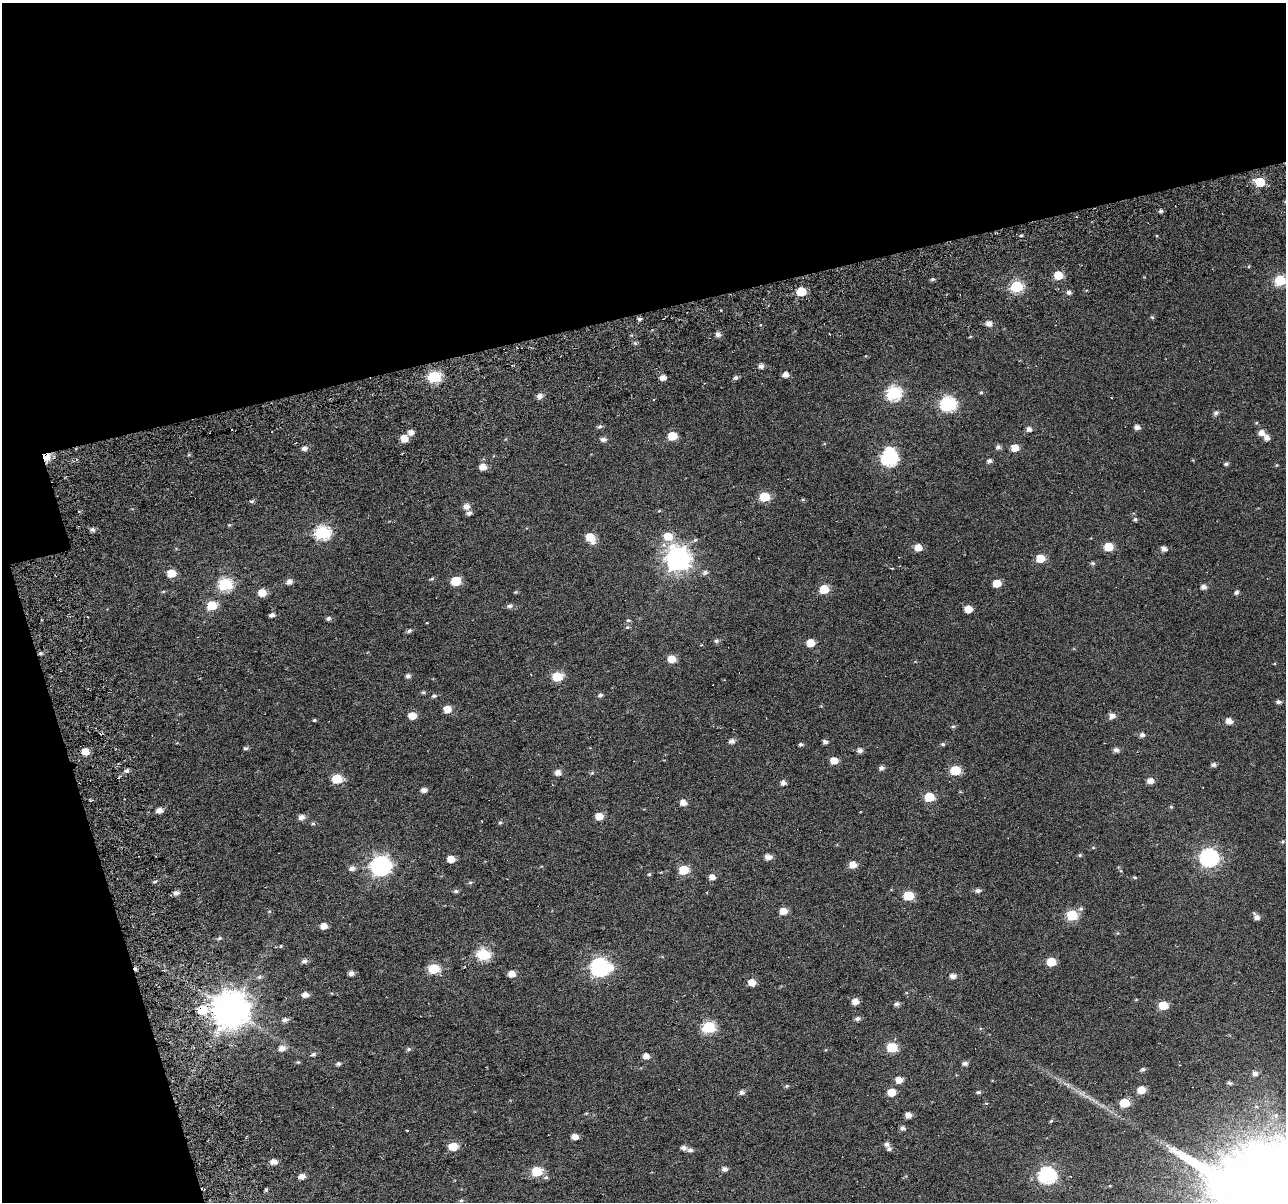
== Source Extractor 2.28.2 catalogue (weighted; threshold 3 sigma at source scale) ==
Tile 1 of 2 x 2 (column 1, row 1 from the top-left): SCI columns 104-1387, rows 1378-2577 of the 2787 x 2720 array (HDU 1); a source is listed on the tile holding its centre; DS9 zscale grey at full resolution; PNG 1288 x 1204 px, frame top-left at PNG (2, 3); no overlay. Shown black and unused: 31% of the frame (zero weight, under 5 of 10 exposures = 14% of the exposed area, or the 3 px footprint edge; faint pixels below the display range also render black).
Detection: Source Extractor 2.28.2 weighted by HDU 2 'WHT'; one run over the whole footprint, this tile lists its part. Background 0.0438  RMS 0.026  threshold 0.106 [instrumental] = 3 sigma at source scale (4.09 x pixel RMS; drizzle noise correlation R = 1.36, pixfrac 0.8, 0.0396/0.0396 arcsec/px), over >= 5 px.
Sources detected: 215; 2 inside a brighter object's white glare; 3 cosmic-ray / hot-pixel residue — not listed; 1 inside a brighter listed object's ellipse — not listed separately; the other 209 listed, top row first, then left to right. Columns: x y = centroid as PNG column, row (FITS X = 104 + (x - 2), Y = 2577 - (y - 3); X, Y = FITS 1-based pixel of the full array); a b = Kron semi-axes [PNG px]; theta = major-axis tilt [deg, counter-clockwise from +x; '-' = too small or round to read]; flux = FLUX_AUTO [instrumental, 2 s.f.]
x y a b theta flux
1260 182 6 5 - 87
1161 211 5 4 - 4.7
1021 236 5 3 - 2.7
1058 275 6 5 - 65
933 279 5 4 - 3.7
1280 280 6 6 - 170
1017 286 6 6 - 210
801 291 6 5 - 71
1069 292 5 4 - 8.1
1152 317 5 4 - 2.9
639 319 5 4 - 4.9
989 323 6 5 - 14
718 334 5 5 - 11
970 337 6 3 19 1.9
635 343 5 5 - 3.5
761 366 5 5 - 10
786 375 5 5 - 16
435 377 7 6 - 190
663 378 5 5 - 16
735 378 6 5 - 6.1
981 392 5 4 - 2.6
894 393 7 7 - 350
540 396 6 5 - 13
654 399 4 3 - 1.6
948 404 9 7 -29 410
1216 413 6 5 - 6.9
600 426 6 5 - 5
1137 427 5 4 - 12
1029 429 5 5 - 10
411 432 6 5 - 14
1261 433 6 6 - 15
672 436 6 5 - 67
404 438 6 6 - 32
1267 438 6 5 - 13
603 439 6 5 - 8.7
998 447 6 6 - 7
304 448 6 5 - 9.8
1015 448 6 5 - 29
45 456 5 4 - 220
890 458 7 7 - 480
989 461 6 5 - 6.9
1226 464 5 4 - 5
1277 465 5 3 - 2
483 467 6 5 - 21
765 497 6 5 - 100
803 499 5 3 - 2.3
252 501 6 4 1 4.1
466 506 6 6 - 14
659 511 5 3 - 2.1
469 513 6 5 - 7.9
1135 519 5 5 - 4.4
229 525 5 4 - 2.3
92 529 6 5 - 6.3
323 532 7 6 - 350
668 536 7 6 - 46
590 537 9 6 -51 51
1108 547 6 5 - 62
918 548 6 5 - 29
1164 549 5 4 - 13
678 558 9 8 - 1900
1040 558 6 5 - 54
1093 563 5 5 - 4
171 573 6 5 - 46
705 573 7 6 - 6.4
432 579 6 4 19 3.2
456 581 6 5 - 85
289 582 6 5 - 13
997 583 6 5 - 40
226 584 7 6 - 280
1204 587 5 4 - 12
824 589 6 5 - 73
516 592 5 4 - 2.4
1236 592 6 5 - 6.2
262 593 6 6 - 33
212 605 6 5 - 89
510 606 8 5 11 6.7
968 609 5 5 - 36
272 615 5 4 - 9.8
328 618 6 5 - 5
628 620 6 4 6 3.4
427 623 4 3 - 1.5
627 627 6 5 - 3.7
409 631 6 4 29 5.5
716 641 6 5 - 5.4
811 643 5 5 - 37
41 653 5 4 - 4.8
672 659 7 6 - 30
408 676 6 5 - 6.8
557 676 6 5 - 110
423 692 6 4 0 3.6
600 695 6 5 - 4.9
434 696 6 5 - 4.6
1278 702 6 4 -11 6.8
447 709 5 5 - 33
412 716 6 5 - 33
1112 716 7 6 - 13
314 720 4 3 - 2.7
1229 721 5 5 - 19
953 726 6 5 - 3.6
100 734 4 2 - 2.4
1142 735 6 5 - 7.9
732 741 6 5 - 9.9
825 742 5 4 - 7.2
801 744 5 4 - 4.8
943 744 5 5 - 3.7
246 748 7 4 0 4.3
1116 750 5 5 - 9.5
85 751 5 5 - 32
860 751 6 5 - 8.9
834 761 6 5 - 29
1213 765 5 5 - 6.5
881 768 5 5 - 8.7
955 770 6 5 - 94
126 771 6 5 - 6.3
558 772 6 5 - 14
592 773 6 3 19 2.9
337 779 6 5 - 100
1150 781 6 5 - 16
783 783 5 5 - 11
424 790 6 4 -4 10
929 797 6 5 - 92
683 803 6 5 - 17
1171 807 5 4 - 2.7
159 810 5 5 - 15
599 816 6 5 - 32
301 817 6 5 - 14
500 822 6 4 46 3.7
313 824 6 4 0 3.2
1283 841 5 4 - 3
1093 847 5 3 - 1.9
1080 855 5 4 - 3.2
768 857 6 5 - 17
1209 857 8 7 - 730
451 859 5 5 - 29
853 865 6 5 - 27
381 866 8 7 - 1000
352 868 7 6 - 9.2
684 870 6 5 - 82
649 874 4 4 - 2.7
712 877 5 4 - 15
1135 877 5 4 - 2.9
155 881 5 3 - 3.3
470 882 6 4 1 3.1
456 891 5 4 - 5.3
978 891 6 5 - 7.7
176 893 6 5 - 9
909 896 6 6 - 99
783 911 6 6 - 24
1072 915 6 6 - 140
1256 917 7 5 -50 11
324 926 7 6 - 17
1118 933 5 3 - 2.1
219 938 6 5 - 3.5
281 946 5 3 - 2
483 954 7 6 - 230
305 961 7 6 - 8.1
1051 962 6 5 - 68
600 967 7 7 - 750
434 969 6 6 - 140
351 973 5 5 - 11
512 974 6 5 - 21
953 976 5 4 - 14
259 977 7 6 - 5.4
752 982 6 5 - 26
305 995 5 5 - 15
855 1001 6 5 - 19
897 1004 6 5 - 7.2
1163 1005 6 5 - 74
231 1009 10 10 - 6000
203 1010 7 6 - 77
857 1018 6 5 - 7.2
285 1020 6 5 - 8.1
709 1027 6 6 - 220
892 1047 6 6 - 120
282 1048 6 6 - 17
409 1049 6 5 - 4.4
313 1054 6 5 - 5.2
646 1056 5 5 - 16
298 1062 5 5 - 2.9
965 1063 5 5 - 8.5
338 1064 5 5 - 5.3
1143 1069 5 5 - 5.6
1255 1073 6 6 - 9.2
899 1080 6 5 - 22
1229 1083 5 4 - 4.8
1068 1085 7 4 -71 4.4
787 1086 5 4 - 3.1
1141 1090 5 5 - 38
741 1092 6 5 - 8
891 1092 6 5 - 38
978 1092 6 4 0 4.1
1124 1103 6 5 - 87
908 1115 5 5 - 16
1051 1121 5 4 - 2.8
902 1128 5 5 - 7.1
407 1131 3 2 - 1.8
575 1137 6 5 - 17
887 1144 6 5 - 8.2
453 1147 7 6 - 45
684 1148 6 5 - 9.9
690 1150 7 5 -1 7
274 1162 6 5 - 16
725 1169 6 5 - 9.3
537 1171 6 6 - 120
1047 1175 8 7 - 570
302 1176 5 4 - 15
546 1177 7 5 15 4.7
266 1190 5 3 - 2.4
461 1200 5 4 - 2.9
Overlapping masked pixels (flux is a lower limit): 4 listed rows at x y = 45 456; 41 653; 231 1009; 203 1010
Isophote crosses this tile's border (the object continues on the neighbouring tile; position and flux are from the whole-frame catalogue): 1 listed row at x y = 1280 280